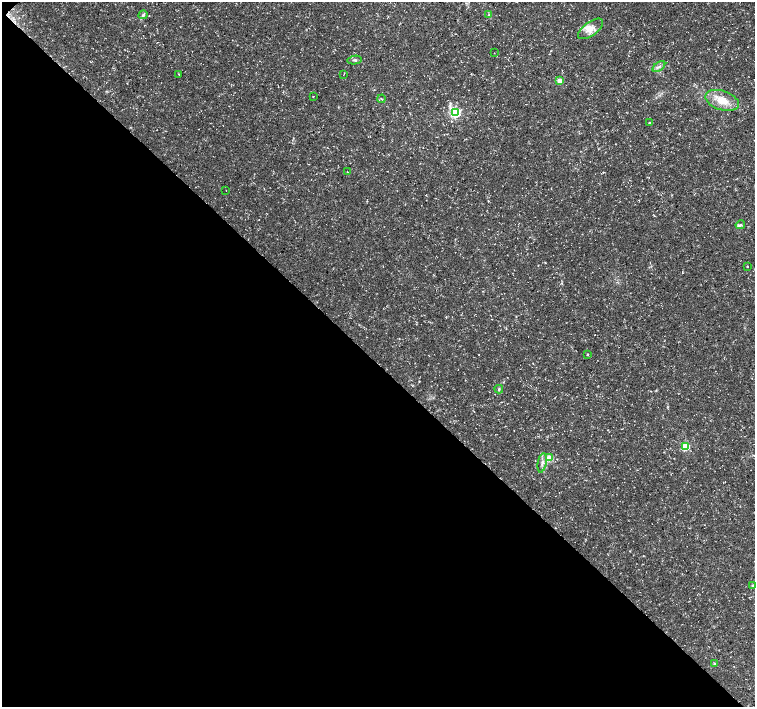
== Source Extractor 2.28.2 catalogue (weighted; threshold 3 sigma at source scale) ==
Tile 9 of 4 x 4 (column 1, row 3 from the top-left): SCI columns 7-1511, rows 1632-3040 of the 6028 x 6015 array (HDU 1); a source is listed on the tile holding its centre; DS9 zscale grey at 2 x 2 block average (1 PNG px = mean of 2 x 2 image px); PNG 757 x 709 px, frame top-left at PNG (2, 2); each listed source drawn as its Kron ellipse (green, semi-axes under 4 px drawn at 4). Shown black and unused: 49% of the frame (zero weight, under 3 of 5 exposures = <1% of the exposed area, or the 3 px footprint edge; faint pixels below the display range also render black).
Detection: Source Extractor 2.28.2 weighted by HDU 2 'WHT'; one run over the whole footprint, this tile lists its part. Background 0.0414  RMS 0.0028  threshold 0.0125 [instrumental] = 3 sigma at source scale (4.5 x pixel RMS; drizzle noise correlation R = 1.50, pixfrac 1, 0.0396/0.0396 arcsec/px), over >= 5 px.
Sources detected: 27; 1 cosmic-ray / hot-pixel residue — neither listed nor drawn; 1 inside a brighter listed object's ellipse — not listed separately; the other 25 listed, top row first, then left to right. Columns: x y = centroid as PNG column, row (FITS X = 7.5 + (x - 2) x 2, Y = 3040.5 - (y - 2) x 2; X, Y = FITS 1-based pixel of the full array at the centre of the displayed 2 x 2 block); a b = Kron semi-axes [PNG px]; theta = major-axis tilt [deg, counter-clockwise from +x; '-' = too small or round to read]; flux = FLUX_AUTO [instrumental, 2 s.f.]
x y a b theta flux
143 15 4 3 - 1.2
489 15 3 3 - 0.64
590 29 15 7 36 5.9
494 53 2 2 - 0.21
355 60 7 3 8 1.1
659 66 7 2 38 1.1
178 74 4 2 - 0.35
344 74 2 2 - 0.24
560 81 3 3 - 12
313 96 3 2 - 0.36
381 99 4 2 - 0.57
722 100 17 9 -18 10
455 112 4 4 - 76
649 122 3 2 - 0.37
347 172 3 2 - 0.23
226 190 2 2 - 0.18
740 225 5 3 - 0.98
747 266 2 2 - 0.5
588 355 3 2 - 0.37
499 389 4 3 - 0.71
685 447 3 3 - 33
549 458 3 3 - 18
542 463 10 3 79 2.1
752 586 4 2 - 0.58
714 663 3 3 - 0.64